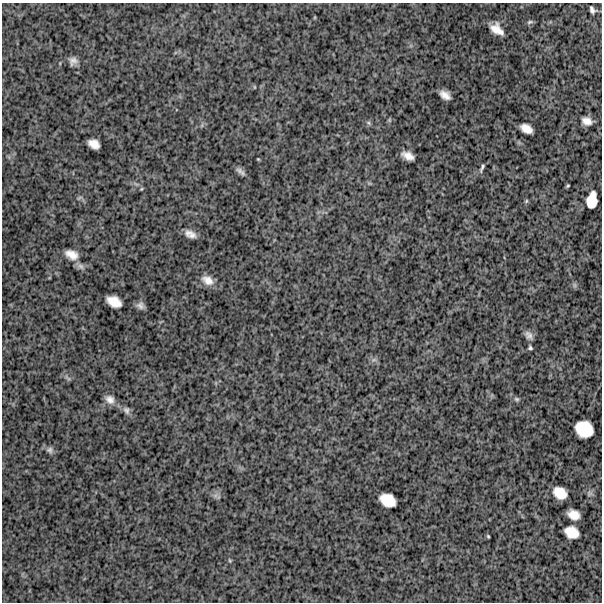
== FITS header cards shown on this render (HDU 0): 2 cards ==
NAXIS1  =                  600
NAXIS2  =                  600

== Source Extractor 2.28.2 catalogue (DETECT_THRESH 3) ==
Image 600 x 600 px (HDU 0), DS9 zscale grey, 1 PNG px = 1 image px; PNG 604 x 604 px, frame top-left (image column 1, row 600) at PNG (2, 3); no overlay
Background 1450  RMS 290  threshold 874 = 3 sigma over >= 5 px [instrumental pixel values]
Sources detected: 39; all 39 listed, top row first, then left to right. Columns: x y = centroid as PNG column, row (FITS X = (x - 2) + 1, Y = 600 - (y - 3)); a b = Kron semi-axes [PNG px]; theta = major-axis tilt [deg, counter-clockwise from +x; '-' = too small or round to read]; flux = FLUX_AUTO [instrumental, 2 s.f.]
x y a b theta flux
592 10 7 5 -53 62000
530 22 9 5 16 39000
497 29 13 8 -38 230000
73 61 9 8 - 100000
445 95 10 6 -36 150000
587 121 11 8 -20 140000
369 123 6 4 -71 30000
526 129 11 7 -31 190000
94 144 11 8 -30 180000
408 156 11 6 -27 160000
258 159 4 3 - 17000
482 168 8 3 65 42000
240 171 12 7 -42 69000
568 186 3 3 - 21000
141 189 5 4 - 19000
79 198 9 3 30 30000
592 200 15 9 80 310000
526 201 6 3 71 23000
190 234 11 6 -24 140000
72 254 17 10 -24 200000
81 266 10 7 -39 80000
208 280 16 10 -30 190000
574 285 7 4 -89 37000
114 302 13 9 -27 270000
140 305 8 8 - 85000
529 335 11 7 -53 92000
530 348 4 4 - 34000
374 360 7 4 -17 44000
110 399 12 10 -41 130000
517 399 8 5 -26 42000
126 410 11 7 -57 78000
584 429 16 14 -30 520000
50 450 9 8 - 67000
560 493 12 10 -35 290000
388 500 15 11 -30 360000
574 515 11 8 -26 210000
572 532 13 10 -26 290000
488 536 4 3 - 22000
230 561 6 3 -71 19000